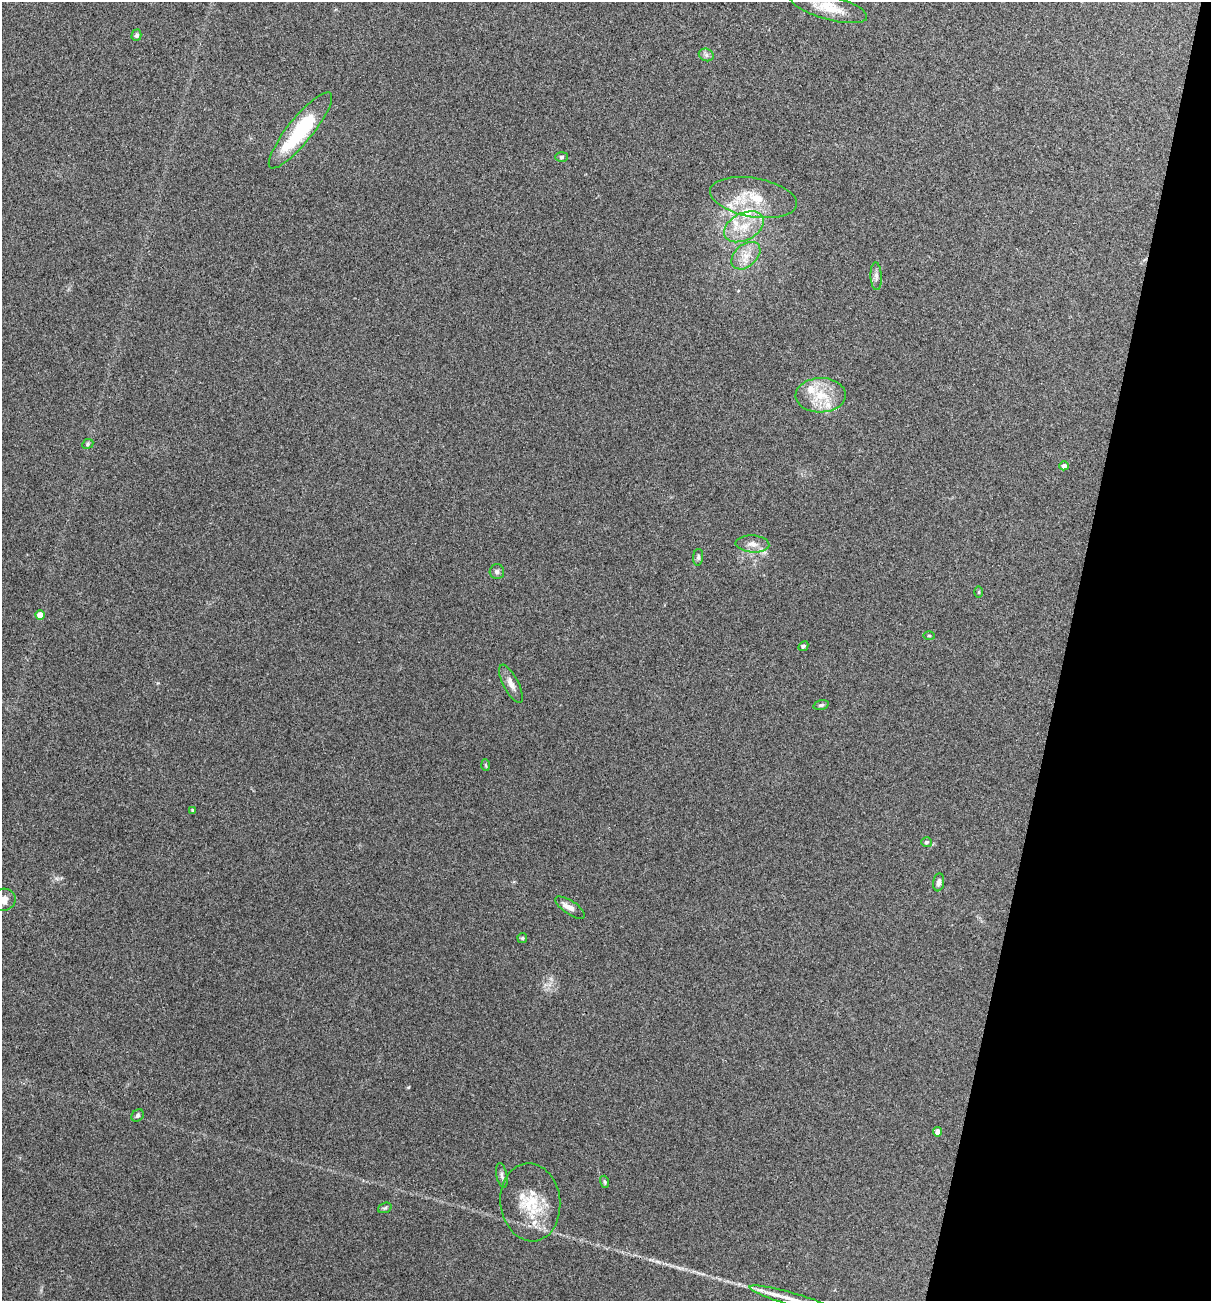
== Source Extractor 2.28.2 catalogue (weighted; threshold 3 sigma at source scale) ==
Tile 8 of 4 x 4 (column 4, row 2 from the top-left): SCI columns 3754-4962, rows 2600-3898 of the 5213 x 5200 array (HDU 1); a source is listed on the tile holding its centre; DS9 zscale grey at full resolution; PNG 1213 x 1303 px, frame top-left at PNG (2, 2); each listed source drawn as its Kron ellipse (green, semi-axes under 4 px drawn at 4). Shown black and unused: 12% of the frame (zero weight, under 3 of 4 exposures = <1% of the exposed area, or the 3 px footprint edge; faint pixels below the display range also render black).
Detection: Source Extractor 2.28.2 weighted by HDU 2 'WHT'; one run over the whole footprint, this tile lists its part. Background 0.196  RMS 0.0078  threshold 0.0351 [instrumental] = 3 sigma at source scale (4.5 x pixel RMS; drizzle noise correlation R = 1.50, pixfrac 1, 0.05/0.05 arcsec/px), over >= 5 px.
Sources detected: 43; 8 inside a brighter listed object's ellipse — not listed separately; the other 35 listed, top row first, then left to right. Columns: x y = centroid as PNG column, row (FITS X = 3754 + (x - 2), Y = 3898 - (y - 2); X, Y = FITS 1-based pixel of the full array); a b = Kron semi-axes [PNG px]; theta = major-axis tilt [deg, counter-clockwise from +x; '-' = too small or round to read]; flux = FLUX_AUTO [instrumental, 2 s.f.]
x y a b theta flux
829 7 40 12 -16 19
136 35 6 5 - 2
706 55 8 6 -23 2.3
300 130 48 12 51 56
562 157 6 5 - 1.5
753 198 44 19 -10 29
744 227 21 13 27 17
746 256 16 11 41 10
876 276 14 5 -88 3.1
821 395 25 17 2 22
88 444 6 4 24 1.1
1064 466 4 4 - 4
752 544 17 8 -4 6
698 557 8 5 83 1.7
497 572 7 7 - 2.1
979 592 6 4 90 0.87
40 615 5 4 - 7.9
929 636 5 3 - 0.79
803 646 5 4 - 1.2
511 684 21 7 -63 5.8
821 705 8 4 15 1.4
486 765 6 4 -87 0.92
193 810 3 3 - 1.2
927 842 5 5 - 1.6
939 882 9 5 81 2.4
3 900 12 11 - 6.9
570 908 17 6 -34 5.8
522 938 5 5 - 0.97
138 1115 7 5 45 1.6
938 1132 4 4 - 6.8
502 1175 13 5 -78 2.5
605 1182 6 4 -72 1.1
530 1202 39 30 -83 34
385 1208 7 5 21 1.5
792 1299 44 6 -16 14
Isophote crosses this tile's border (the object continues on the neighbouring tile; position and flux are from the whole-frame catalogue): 3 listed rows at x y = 829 7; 3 900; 792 1299